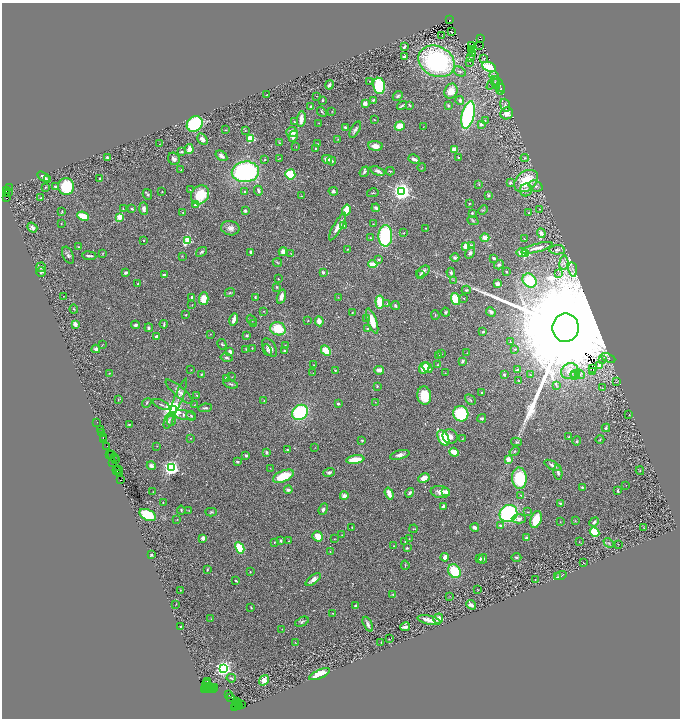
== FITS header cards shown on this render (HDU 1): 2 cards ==
NAXIS1  =                 1356
NAXIS2  =                 1432

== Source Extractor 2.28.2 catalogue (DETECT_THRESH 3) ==
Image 1356 x 1432 px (HDU 1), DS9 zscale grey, zoomed out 1/2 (1 PNG px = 2 x 2 image px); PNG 682 x 720 px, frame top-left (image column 1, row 1431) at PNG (2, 3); each listed source drawn as its Kron ellipse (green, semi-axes under 4 px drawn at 4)
Background 0.547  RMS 0.033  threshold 0.099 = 3 sigma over >= 5 px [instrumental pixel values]
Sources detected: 502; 50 cannot appear on this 1/2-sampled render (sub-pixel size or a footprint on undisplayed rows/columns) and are neither listed nor drawn; the other 452 listed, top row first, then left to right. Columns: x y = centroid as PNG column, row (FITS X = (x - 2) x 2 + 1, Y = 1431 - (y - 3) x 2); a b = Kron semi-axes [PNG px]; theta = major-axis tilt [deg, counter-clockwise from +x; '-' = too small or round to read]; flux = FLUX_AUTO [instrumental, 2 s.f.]
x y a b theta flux
450 20 2 1 - 32
451 32 2 1 - 1.7
442 36 3 2 - 63
481 39 4 2 - 91
471 45 2 1 - 4.7
479 46 2 1 - 6.4
404 47 4 2 - 9.4
472 49 4 3 - 8.9
472 54 3 1 - 73
404 57 3 2 - 17
471 57 3 3 - 5.1
484 59 4 3 - 8.2
437 61 19 15 -26 1100
470 62 3 2 - 2.5
489 67 7 4 -21 240
460 71 6 4 -31 16
494 75 4 3 - 6.6
369 81 2 2 - 2.8
496 82 6 3 -75 12
493 83 8 2 50 9.9
499 84 9 3 -58 14
329 85 4 3 - 24
379 86 8 6 -81 430
501 89 5 4 - 14
451 91 8 6 66 85
267 95 2 1 - 3.4
316 96 3 2 - 2.8
398 96 5 3 - 12
323 100 3 2 - 7
373 100 4 2 - 8.4
460 100 4 4 - 19
365 104 2 2 - 73
410 105 4 2 - 6.2
505 105 7 4 -71 21
402 106 5 2 - 11
448 106 4 3 - 8.5
311 107 4 3 - 14
332 111 3 2 - 3
322 112 6 2 -49 5.8
507 113 6 6 - 58
468 115 14 6 76 1000
301 119 8 3 82 60
374 120 3 2 - 3.1
485 120 3 3 - 5.2
294 122 3 2 - 5.6
319 123 4 2 - 3.6
195 124 8 7 - 670
481 124 3 3 - 23
400 126 5 4 - 81
345 127 4 3 - 13
423 127 3 2 - 2
225 130 2 2 - 2.2
355 130 9 3 62 17
245 131 3 2 - 2.9
292 132 5 5 - 44
293 136 6 4 63 34
251 138 3 3 - 440
202 139 6 4 -57 30
338 139 3 2 - 3.2
279 143 3 2 - 3.4
159 144 2 1 - 1.3
317 144 4 2 - 4.5
375 146 7 4 -5 60
296 147 2 2 - 2.7
315 148 2 2 - 4
189 149 5 3 - 60
454 149 4 3 - 65
181 152 3 3 - 12
221 156 6 4 -37 31
107 157 4 3 - 7.5
458 157 3 2 - 7
280 158 3 2 - 2.7
525 158 4 3 - 5.7
174 159 6 5 - 26
327 159 5 4 - 51
414 159 6 3 -27 24
264 160 4 3 - 5.2
332 161 4 2 - 9.1
422 167 4 1 - 3.4
181 170 3 2 - 3.7
377 171 7 3 -19 20
390 171 4 2 - 6
245 172 14 10 5 1100
364 172 5 3 - 13
290 174 5 5 - 180
44 177 7 2 -33 19
100 178 3 2 - 6.1
47 179 4 3 - 7
526 181 13 9 40 230
510 183 4 4 - 13
479 185 3 3 - 4.4
536 186 7 5 -20 25
46 187 3 2 - 5.8
55 187 2 2 - 47
66 187 8 8 - 290
9 188 3 2 - 37
6 190 3 2 - 470
190 190 2 2 - 3.2
526 190 6 6 - 21
258 191 5 2 - 15
333 191 5 4 - 13
9 192 2 1 - 22
162 192 2 2 - 3.2
245 192 3 3 - 6.2
402 192 4 4 - 4000
6 193 2 1 - 72
373 193 6 2 14 5.5
147 194 5 4 - 9.6
200 195 10 8 52 220
488 195 3 3 - 9.1
301 196 2 1 - 3.1
6 198 2 1 - 36
41 198 3 3 - 6.9
469 203 3 2 - 4.1
195 205 3 3 - 12
376 208 4 3 - 14
123 209 4 2 - 5.7
132 209 3 2 - 11
144 209 6 4 -88 20
540 209 2 2 - 1.8
346 210 6 3 74 170
483 210 5 3 - 7.7
245 211 3 2 - 13
62 212 3 2 - 6
183 212 2 2 - 2.8
472 213 3 2 - 9.8
529 213 3 2 - 4
83 216 6 4 -26 110
120 217 3 3 - 290
473 220 6 4 -24 8.8
61 223 2 1 - 1.9
373 224 2 2 - 3.2
343 225 4 3 - 23
32 227 5 4 - 30
338 227 15 3 60 55
230 228 9 7 -9 38
426 228 2 2 - 3.6
404 233 2 2 - 4.8
541 233 5 4 - 30
385 236 10 7 88 510
371 238 2 2 - 4.1
485 238 4 3 - 47
524 239 2 2 - 9.6
187 240 4 3 - 370
144 241 2 2 - 15
465 246 4 3 - 56
471 246 2 2 - 77
79 247 3 2 - 4.1
537 248 16 3 15 52
348 249 3 2 - 4
557 250 7 5 1 21
201 252 6 2 37 8.5
251 252 3 2 - 15
283 252 4 4 - 36
103 253 4 2 - 3.6
291 253 3 2 - 3.6
470 253 6 4 58 19
522 253 5 4 - 56
526 253 3 3 - 320
68 255 9 5 -66 18
89 256 7 2 -6 14
182 256 2 2 - 3.3
455 258 4 3 - 13
494 258 3 2 - 15
379 260 4 3 - 9.8
277 263 5 3 - 5.2
564 263 7 4 83 23
373 264 5 3 - 68
499 265 5 4 - 15
41 267 5 4 - 11
573 269 7 3 -82 9.4
423 271 7 5 36 18
41 272 5 4 - 11
323 272 3 3 - 13
506 272 3 2 - 6.6
126 273 3 2 - 21
451 273 5 4 - 15
559 273 4 3 - 8.8
420 274 4 3 - 7.5
164 275 2 2 - 58
278 279 2 2 - 3
454 280 3 2 - 3.9
530 280 7 6 - 280
138 284 3 2 - 5.7
497 284 4 3 - 17
276 287 3 3 - 5.7
466 290 4 3 - 7.9
230 292 5 3 - 7.4
63 296 2 1 - 3.2
281 296 7 3 74 30
192 297 3 2 - 15
255 297 3 2 - 5.4
338 297 3 2 - 2.4
204 298 6 4 89 75
464 298 2 2 - 2.5
455 299 6 4 -73 160
380 302 6 4 -85 120
387 304 4 3 - 5
192 305 3 2 - 2.7
395 305 4 3 - 12
74 309 4 3 - 5.7
264 311 2 2 - 2.8
446 312 4 4 - 10
491 312 5 4 - 19
352 313 3 2 - 3.8
186 315 2 2 - 7.8
435 315 5 3 - 5.7
367 318 4 3 - 6.1
234 319 6 3 74 48
252 320 6 3 -49 6.2
308 321 2 2 - 2.5
319 321 5 4 - 40
372 321 13 4 -70 130
75 324 3 3 - 30
164 324 4 2 - 7.4
254 324 4 3 - 5.4
135 325 4 3 - 13
149 328 4 3 - 14
566 328 14 13 - 400000
278 329 8 6 -19 190
367 329 2 2 - 6.2
483 332 3 2 - 13
210 334 2 1 - 2.6
246 335 3 3 - 9.8
157 337 2 2 - 66
510 342 2 2 - 8.6
222 344 5 3 - 7.1
102 345 3 1 - 2.8
285 345 3 3 - 4
252 348 2 2 - 5.4
270 348 10 6 -55 34
96 349 4 4 - 15
246 349 4 2 - 4.2
515 349 3 2 - 3.9
267 350 6 3 -63 11
284 351 2 2 - 13
326 351 6 4 -45 130
230 352 4 3 - 21
467 353 3 2 - 2.5
441 354 3 2 - 3.4
439 356 4 3 - 5
226 358 6 3 -13 13
608 358 8 3 -24 11
603 359 3 2 - 3.9
462 361 4 3 - 11
314 365 2 2 - 2.4
438 365 3 3 - 8.5
600 366 4 3 - 11
424 368 6 5 - 85
427 368 5 4 - 78
593 369 3 1 - 0.54
191 370 2 2 - 2.6
335 370 2 2 - 6.6
379 370 5 3 - 43
518 370 3 3 - 14
570 371 9 7 28 67
592 371 2 1 - 3.5
109 373 3 2 - 2.8
313 373 3 2 - 2.8
445 373 2 1 - 2.1
201 374 3 2 - 7.2
575 374 5 4 - 13
580 374 5 3 - 12
504 375 3 2 - 8.4
530 375 3 2 - 4.1
574 376 4 3 - 7
232 377 3 2 - 2.3
227 378 2 2 - 62
519 381 3 2 - 4.7
616 382 4 1 - 1.7
231 384 7 3 -16 10
556 385 4 2 - 5
377 386 3 3 - 5.6
603 388 3 2 - 2.6
179 392 17 5 -41 35
482 393 3 3 - 7.2
197 396 3 2 - 3.9
424 396 9 7 -82 130
179 398 20 3 68 29
118 400 4 2 - 3.4
470 400 6 3 -44 7.8
264 401 3 2 - 4.3
375 402 3 2 - 2.3
147 403 5 3 - 8.6
161 404 9 2 -24 12
338 404 3 3 - 18
195 405 3 2 - 3.3
205 408 7 2 6 11
173 410 4 4 - 6000
300 412 8 7 - 520
461 414 8 7 - 330
185 415 11 4 -10 24
629 415 3 2 - 2.9
191 416 5 3 - 9.9
482 418 4 3 - 9.5
171 420 5 4 - 14
169 421 8 3 70 14
97 422 2 1 - 14
129 425 3 2 - 5
606 428 4 3 - 12
100 429 3 2 - 13
101 433 3 1 - 10
450 436 7 7 - 34
569 437 3 2 - 4.3
103 438 2 1 - 37
191 438 2 2 - 2.1
443 438 8 5 -62 210
462 439 3 3 - 3.7
600 439 4 3 - 5.4
104 440 2 1 - 24
362 440 3 2 - 7.9
577 441 4 3 - 6.7
517 442 5 4 - 9.4
107 446 2 1 - 8.2
157 446 3 2 - 2.2
315 448 2 2 - 1.8
287 450 2 2 - 6.2
515 451 5 4 - 10
266 452 4 3 - 11
454 452 5 3 - 110
110 454 2 1 - 14
112 454 2 1 - 25
246 455 3 3 - 8
400 455 10 4 15 28
114 458 3 1 - 41
115 459 2 1 - 25
508 459 3 2 - 130
355 460 9 3 7 150
113 462 3 1 - 65
237 462 4 3 - 8.9
553 465 9 4 -28 30
151 466 4 4 - 23
172 468 3 3 - 2700
270 468 2 1 - 2.4
117 469 2 1 - 42
119 470 3 1 - 21
117 471 2 1 - 33
640 471 4 2 - 3.8
329 472 6 4 17 14
558 472 7 3 -80 15
120 474 2 1 - 16
283 476 11 5 23 180
424 478 6 4 26 57
519 478 10 7 -86 330
121 480 2 1 - 22
626 485 2 1 - 1.8
582 487 3 2 - 6.8
288 490 4 3 - 15
618 491 3 2 - 7.5
153 492 2 2 - 1.8
440 492 9 6 -8 37
446 492 4 3 - 35
389 493 6 3 -71 81
410 493 5 3 - 15
521 495 3 2 - 3.9
344 496 4 3 - 33
163 502 2 1 - 3.3
560 503 3 3 - 9.2
443 506 4 3 - 17
323 509 6 4 69 17
181 510 4 2 - 5.8
189 510 3 3 - 4.4
211 512 5 3 - 8.3
528 512 3 2 - 3.5
508 513 9 8 - 860
148 515 9 5 -26 300
177 519 3 2 - 2.7
519 519 7 4 -1 21
536 520 9 5 69 120
575 521 3 3 - 3.6
560 522 3 2 - 2.4
594 522 5 3 - 13
500 526 4 3 - 13
352 527 2 2 - 4.2
475 527 4 3 - 31
643 527 3 2 - 2.3
414 529 4 1 - 3.5
595 532 5 4 - 190
342 535 3 2 - 2.5
318 536 5 4 - 79
203 538 3 3 - 29
526 538 4 3 - 13
334 539 3 2 - 3.1
409 539 2 2 - 2.7
281 541 3 3 - 13
289 541 3 3 - 3.7
274 542 2 2 - 4.2
405 542 2 2 - 8.1
579 542 2 2 - 2.3
609 543 6 3 -43 6.8
618 544 2 1 - 3.6
394 546 2 2 - 2.3
240 548 6 4 -62 190
407 548 3 2 - 7.3
330 551 2 2 - 4.2
151 555 2 2 - 9.1
445 557 4 3 - 51
480 558 3 3 - 12
516 558 5 3 - 9.8
483 559 5 3 - 15
584 563 3 1 - 2
405 565 5 2 - 4.6
207 569 4 2 - 6
454 571 7 6 - 230
250 572 3 2 - 6.5
561 576 6 2 19 7.8
557 577 4 3 - 5.4
535 579 2 2 - 2.4
313 580 9 4 37 37
236 581 3 2 - 6.1
478 589 2 2 - 2.3
180 590 2 1 - 2.7
393 594 2 2 - 4.6
449 596 2 2 - 1.8
176 604 3 1 - 2.2
471 605 5 3 - 28
355 606 4 3 - 8.3
251 607 4 2 - 4.8
333 613 3 2 - 3.7
211 618 3 2 - 2.4
438 619 5 4 - 34
429 620 12 3 -13 67
302 622 7 4 24 12
368 624 8 3 -65 22
180 626 2 1 - 3.6
405 627 5 2 - 27
282 629 2 1 - 2.2
389 639 2 1 - 3.2
381 642 2 2 - 2.3
295 643 3 2 - 2.6
223 668 3 3 - 2500
319 674 11 4 23 140
231 678 4 2 - 6.8
264 680 5 4 - 57
207 681 2 1 - 2.8
206 684 4 2 - 86
205 687 2 1 - 22
210 687 3 1 - 81
211 687 2 1 - 32
214 687 2 1 - 29
207 689 3 1 - 62
209 689 2 1 - 22
213 689 3 2 - 4.9
204 690 3 1 - 20
229 695 2 1 - 22
230 698 3 2 - 47
237 701 2 1 - 94
238 703 3 2 - 250
236 704 3 1 - 62
242 704 2 1 - 450
238 706 3 2 - 300
234 708 2 1 - 54
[50 sub-pixel or undisplayed-footprint detections neither listed nor drawn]